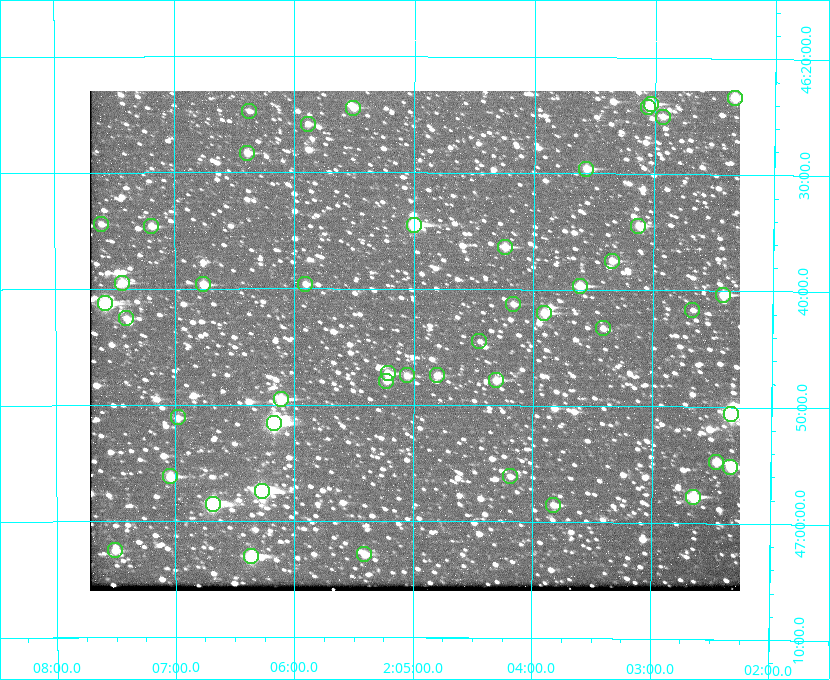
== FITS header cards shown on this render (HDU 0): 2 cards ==
NAXIS1  =                  650
NAXIS2  =                  500

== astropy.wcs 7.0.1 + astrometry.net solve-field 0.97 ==
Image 650 x 500 px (HDU 0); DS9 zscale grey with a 90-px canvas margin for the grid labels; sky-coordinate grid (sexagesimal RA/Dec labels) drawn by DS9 from the SOLVED WCS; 47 Tycho-2 reference stars matched to detected sources circled (green)
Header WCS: RA---TAN-SIP/DEC--TAN-SIP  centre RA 02:05:00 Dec +46:44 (31.25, +46.74 deg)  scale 5.16 arcsec/px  FOV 55.9' x 43.1'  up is +180 deg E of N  parity flipped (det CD > 0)
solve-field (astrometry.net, Tycho-2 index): VERIFIED the header's WCS against the Tycho-2 star catalogue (verified at 3 index scales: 19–47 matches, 0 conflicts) and refined it, rather than solving blind
Solved WCS: RA---TAN-SIP/DEC--TAN-SIP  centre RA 02:05:00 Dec +46:44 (31.25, +46.74 deg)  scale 5.16 arcsec/px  FOV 55.9' x 43.0'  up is +180 deg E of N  parity flipped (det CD > 0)
The solver's refit moves the header's centre by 1.6 arcsec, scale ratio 0.9999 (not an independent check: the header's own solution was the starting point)
Tycho-2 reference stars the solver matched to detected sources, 47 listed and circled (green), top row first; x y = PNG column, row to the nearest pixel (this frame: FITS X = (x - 90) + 1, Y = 500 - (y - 91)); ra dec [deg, ICRS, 3 dp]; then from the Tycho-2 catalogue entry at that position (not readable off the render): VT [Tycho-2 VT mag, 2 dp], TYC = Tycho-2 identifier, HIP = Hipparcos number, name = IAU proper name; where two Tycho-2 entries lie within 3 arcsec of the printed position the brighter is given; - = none
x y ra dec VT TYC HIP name
735 98 30.584 +46.389 9.10 3280-1670-1 - -
651 104 30.759 +46.399 9.94 3280-846-1 - -
648 107 30.765 +46.404 10.73 3280-697-1 - -
353 108 31.377 +46.407 11.14 3281-914-1 - -
249 111 31.595 +46.412 11.67 3281-506-1 - -
663 117 30.734 +46.417 11.15 3280-662-1 - -
308 124 31.472 +46.430 11.09 3281-609-1 - -
247 153 31.598 +46.472 10.81 3281-451-1 - -
586 169 30.892 +46.493 10.70 3280-490-1 - -
101 224 31.903 +46.573 11.24 3281-217-1 - -
414 225 31.250 +46.575 8.43 3281-919-1 - -
151 226 31.798 +46.577 11.14 3281-69-1 - -
638 226 30.782 +46.574 10.16 3280-645-1 - -
505 247 31.061 +46.606 9.99 3281-582-1 - -
612 261 30.837 +46.625 10.69 3280-1254-1 - -
122 283 31.860 +46.658 10.03 3281-318-1 - -
203 284 31.690 +46.661 10.70 3281-375-1 - -
305 284 31.477 +46.660 11.15 3281-289-1 - -
580 286 30.904 +46.661 9.60 3280-781-1 - -
723 295 30.604 +46.672 9.47 3280-908-1 - -
105 303 31.896 +46.687 8.88 3281-547-1 - -
513 304 31.043 +46.688 11.48 3281-800-1 - -
692 310 30.667 +46.694 12.45 3280-751-1 - -
544 313 30.978 +46.700 9.85 3281-909-1 - -
126 318 31.851 +46.709 11.09 3281-520-1 - -
603 328 30.855 +46.722 11.70 3280-1423-1 - -
479 341 31.112 +46.742 12.56 3281-721-1 - -
388 373 31.305 +46.788 10.64 3281-663-1 - -
407 375 31.264 +46.791 10.76 3281-86-1 - -
437 375 31.202 +46.791 10.77 3281-309-1 - -
496 380 31.078 +46.798 10.61 3281-114-1 - -
386 381 31.307 +46.799 11.30 3281-221-1 - -
281 399 31.529 +46.825 9.32 3281-34-1 - -
731 414 30.583 +46.843 7.07 3280-746-1 9508 -
178 417 31.744 +46.852 11.93 3281-2-1 - -
274 423 31.543 +46.860 7.50 3281-160-1 9805 -
716 462 30.615 +46.912 10.08 3284-203-1 - -
730 467 30.584 +46.919 9.47 3284-629-1 - -
170 476 31.760 +46.936 9.76 3285-99-1 - -
510 476 31.047 +46.935 11.37 3285-65-1 - -
262 491 31.569 +46.957 8.53 3285-177-1 9816 -
693 497 30.663 +46.962 9.31 3284-347-1 - -
213 504 31.671 +46.975 8.89 3285-43-1 - -
553 505 30.956 +46.975 11.27 3285-185-1 - -
115 550 31.877 +47.041 10.99 3285-51-1 - -
364 554 31.352 +47.047 10.82 3285-1193-1 - -
251 556 31.591 +47.051 8.70 3285-1195-1 - -